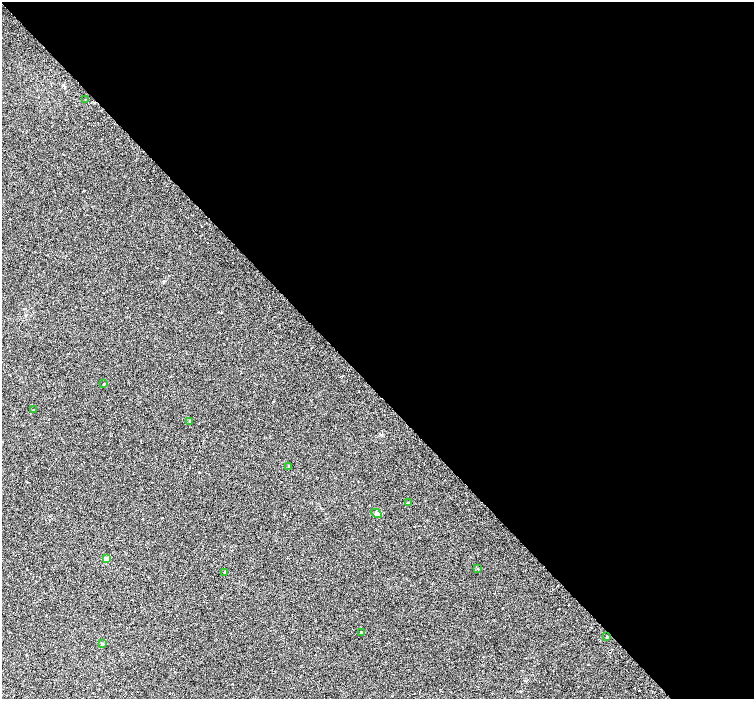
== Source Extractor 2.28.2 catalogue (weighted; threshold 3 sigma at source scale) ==
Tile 8 of 4 x 4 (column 4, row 2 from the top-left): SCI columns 4582-6085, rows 3092-4484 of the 6147 x 6119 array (HDU 1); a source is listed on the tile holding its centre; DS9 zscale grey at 2 x 2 block average (1 PNG px = mean of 2 x 2 image px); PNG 756 x 701 px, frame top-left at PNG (2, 2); each listed source drawn as its Kron ellipse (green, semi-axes under 4 px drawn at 4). Shown black and unused: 56% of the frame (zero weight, under 2 of 3 exposures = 4% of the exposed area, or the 3 px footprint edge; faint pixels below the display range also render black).
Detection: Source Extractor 2.28.2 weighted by HDU 2 'WHT'; one run over the whole footprint, this tile lists its part. Background 0.0488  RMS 0.012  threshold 0.0518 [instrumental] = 3 sigma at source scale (4.5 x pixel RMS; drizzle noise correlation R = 1.50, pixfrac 1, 0.0396/0.0396 arcsec/px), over >= 5 px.
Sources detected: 13; all 13 listed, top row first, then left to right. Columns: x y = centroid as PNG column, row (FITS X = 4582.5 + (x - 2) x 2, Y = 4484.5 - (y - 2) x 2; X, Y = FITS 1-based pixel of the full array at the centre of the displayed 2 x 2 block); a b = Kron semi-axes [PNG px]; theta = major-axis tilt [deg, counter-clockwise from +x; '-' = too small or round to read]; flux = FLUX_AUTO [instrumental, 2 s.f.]
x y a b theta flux
85 99 2 2 - 2.5
104 384 2 2 - 1.6
33 410 2 2 - 0.84
190 421 3 3 - 2.2
289 466 3 2 - 1.6
408 503 3 2 - 2.9
377 513 5 4 - 5.3
106 559 3 3 - 25
478 569 2 2 - 1.4
225 572 3 3 - 2.5
361 632 2 2 - 1.8
607 637 3 2 - 1.6
102 644 3 2 - 1.7
Diffuse or blended objects may show on this block-average render without a row.